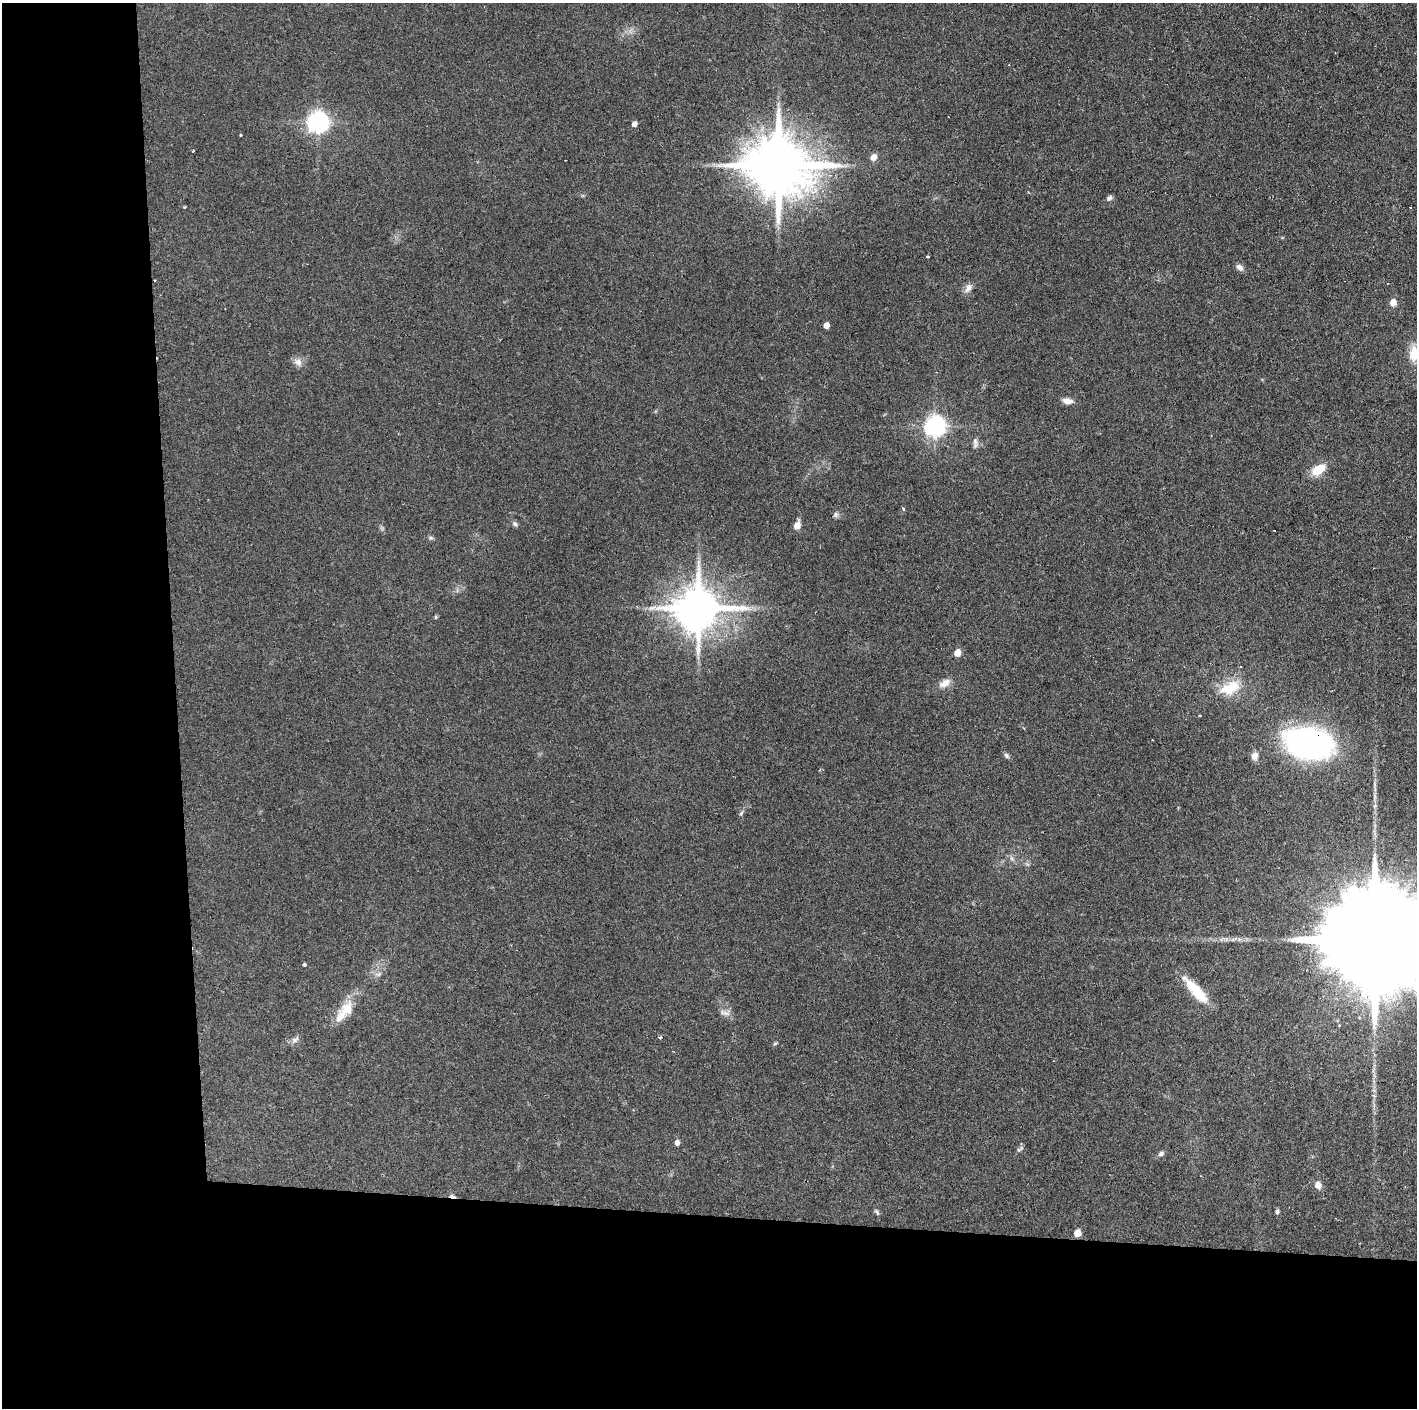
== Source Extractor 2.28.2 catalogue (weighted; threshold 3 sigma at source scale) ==
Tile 7 of 3 x 3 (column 1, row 3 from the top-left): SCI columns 3-1417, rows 1-1406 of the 4251 x 4217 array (HDU 1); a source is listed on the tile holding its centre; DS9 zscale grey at full resolution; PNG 1419 x 1410 px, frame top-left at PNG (2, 3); no overlay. Shown black and unused: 24% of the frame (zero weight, under 2 of 3 exposures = <1% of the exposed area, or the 3 px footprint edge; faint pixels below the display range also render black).
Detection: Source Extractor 2.28.2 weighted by HDU 2 'WHT'; one run over the whole footprint, this tile lists its part. Background 0.122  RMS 0.0067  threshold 0.0301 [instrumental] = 3 sigma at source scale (4.5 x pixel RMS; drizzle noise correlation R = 1.50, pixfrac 1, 0.05/0.05 arcsec/px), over >= 5 px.
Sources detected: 55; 3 cosmic-ray / hot-pixel residue — not listed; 1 inside a brighter listed object's ellipse — not listed separately; the other 51 listed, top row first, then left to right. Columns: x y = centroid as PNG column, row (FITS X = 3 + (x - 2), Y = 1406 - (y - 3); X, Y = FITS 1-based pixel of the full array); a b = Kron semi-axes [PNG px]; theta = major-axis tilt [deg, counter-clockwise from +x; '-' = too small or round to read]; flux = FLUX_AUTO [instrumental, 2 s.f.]
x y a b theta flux
318 122 7 7 - 420
634 124 5 4 - 3.8
241 135 3 3 - 0.55
873 157 8 6 59 4.5
778 165 18 15 -5 5300
1109 198 9 6 35 1.7
184 207 4 3 - 0.48
1410 207 2 2 - 0.72
927 257 3 3 - 1.3
1239 267 10 7 -41 2.8
155 280 3 2 - 0.94
968 288 13 7 56 3.8
1393 303 6 5 - 7.3
826 325 5 4 - 5.8
1414 354 22 12 84 10
298 362 12 9 -45 4
1067 401 13 7 -7 4.5
935 427 8 7 - 420
975 441 12 7 -82 2.8
1318 470 16 9 32 13
904 509 4 3 - 1.3
836 515 8 7 - 1.7
515 524 8 6 -46 1.6
797 525 8 6 72 5.9
431 538 6 5 - 1.2
698 562 7 4 71 1.6
698 608 13 12 - 2600
436 617 6 4 90 0.79
957 653 5 5 - 8.8
944 683 17 10 28 5.4
1230 688 31 17 22 20
1309 744 43 26 -13 200
1006 756 8 6 -47 1.6
1254 756 11 8 70 3.3
741 813 7 5 64 1.2
1012 858 7 4 -45 1.6
1379 940 62 21 -4 38000
304 965 5 4 - 0.93
378 974 10 5 2 2.1
1195 990 36 10 -48 20
347 1009 22 19 56 13
726 1013 11 6 -30 3.1
660 1037 3 3 - 1.6
295 1040 14 6 39 2.6
677 1143 5 5 - 3
1020 1149 12 4 30 1.3
1161 1154 9 6 28 1.8
1318 1185 9 7 -67 4
1277 1211 6 5 - 1.2
877 1212 8 4 -52 1.2
1077 1233 5 5 - 11
Overlapping masked pixels (flux is a lower limit): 1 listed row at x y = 1309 744
Isophote crosses this tile's border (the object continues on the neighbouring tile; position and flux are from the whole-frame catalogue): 2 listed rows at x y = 1414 354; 1379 940